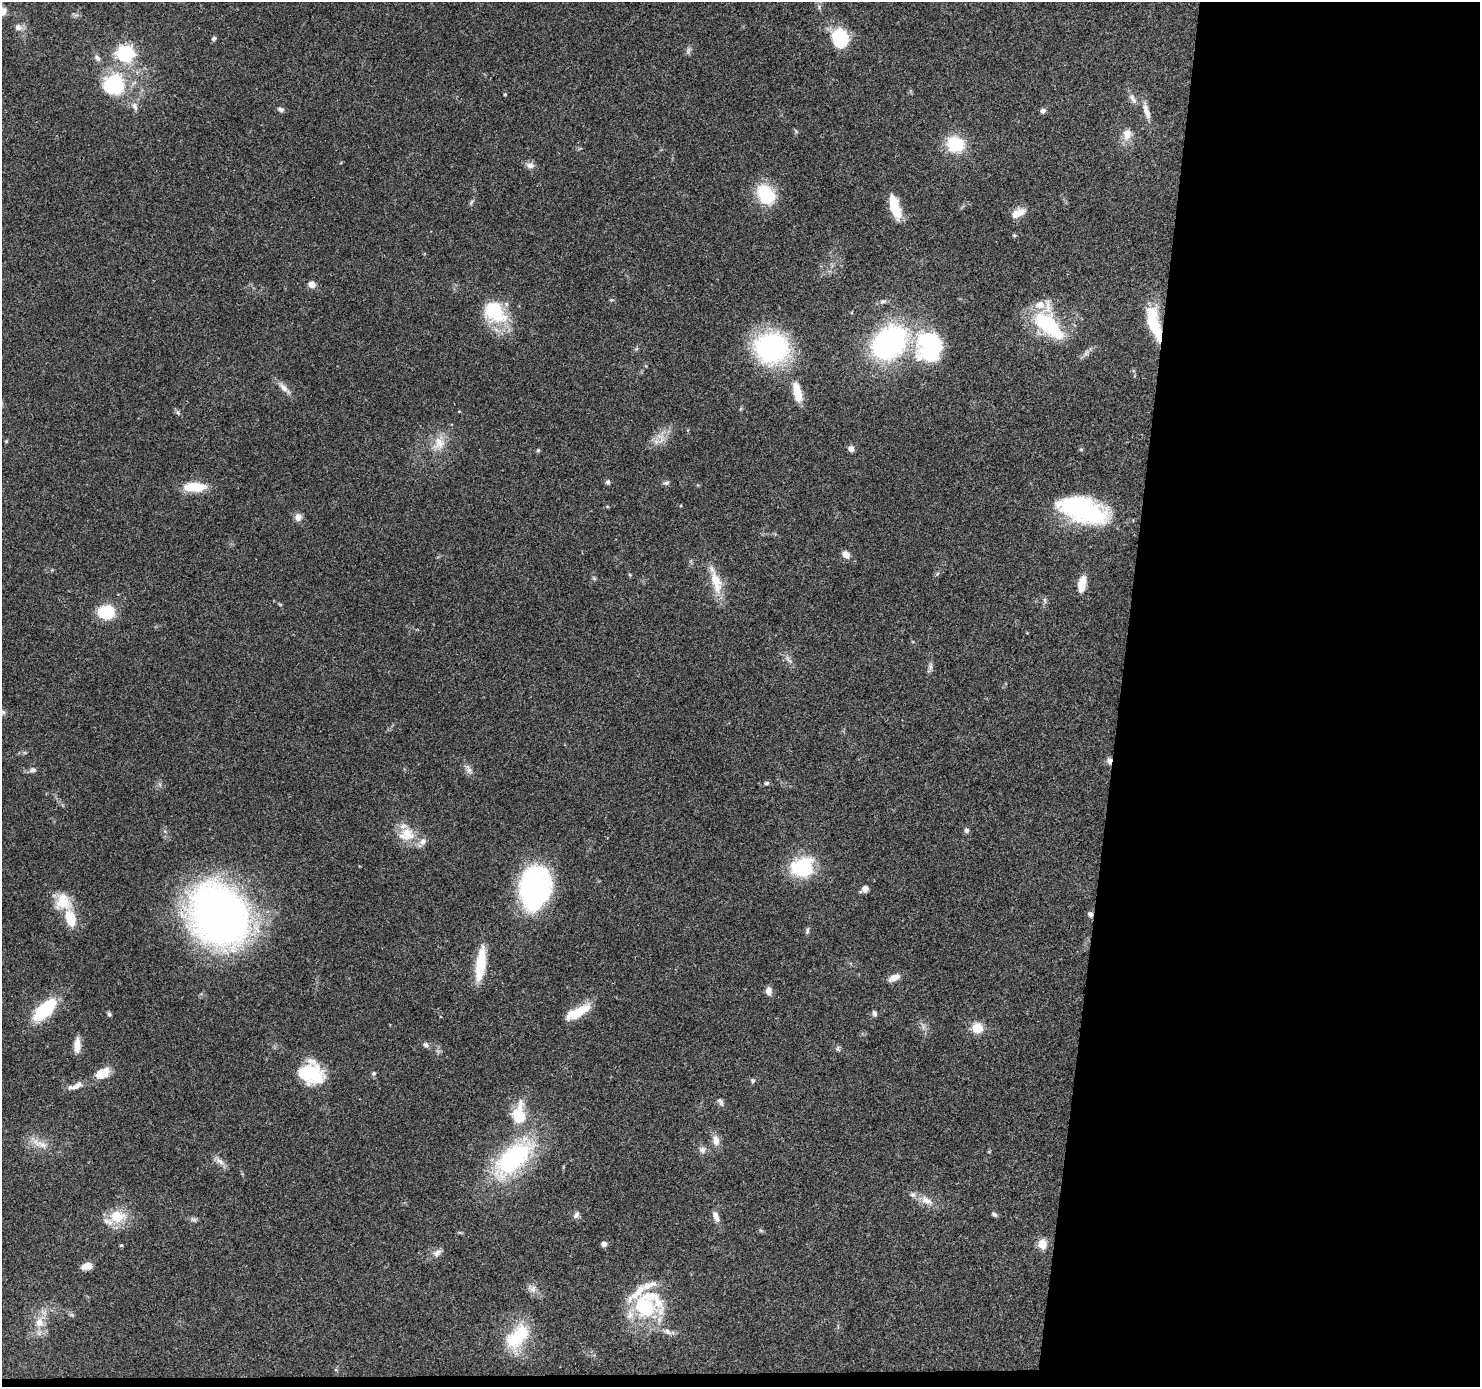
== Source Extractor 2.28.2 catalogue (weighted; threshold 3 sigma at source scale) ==
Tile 9 of 3 x 3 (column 3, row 3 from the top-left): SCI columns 2961-4438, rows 204-1588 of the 4440 x 4461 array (HDU 1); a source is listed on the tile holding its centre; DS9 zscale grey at full resolution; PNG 1482 x 1389 px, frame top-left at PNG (2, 2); no overlay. Shown black and unused: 25% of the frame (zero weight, under 3 of 4 exposures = <1% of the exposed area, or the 3 px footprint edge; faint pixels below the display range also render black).
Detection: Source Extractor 2.28.2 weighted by HDU 2 'WHT'; one run over the whole footprint, this tile lists its part. Background 0.0572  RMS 0.0051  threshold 0.023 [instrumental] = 3 sigma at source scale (4.5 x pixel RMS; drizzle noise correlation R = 1.50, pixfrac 1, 0.05/0.05 arcsec/px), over >= 5 px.
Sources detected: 120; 1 inside a brighter object's white glare — not listed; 12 inside a brighter listed object's ellipse — not listed separately; the other 107 listed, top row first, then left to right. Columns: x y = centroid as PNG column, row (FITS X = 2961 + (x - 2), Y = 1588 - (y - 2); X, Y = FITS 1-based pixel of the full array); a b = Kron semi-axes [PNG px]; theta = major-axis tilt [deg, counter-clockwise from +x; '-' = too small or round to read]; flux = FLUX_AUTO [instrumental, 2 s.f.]
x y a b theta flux
18 27 9 8 - 2.7
214 38 5 5 - 1.2
840 38 18 16 -61 27
688 51 10 5 69 1.3
125 53 7 6 - 160
97 58 10 6 -51 1.8
113 84 23 22 - 38
505 94 4 3 - 0.54
1133 99 15 7 -60 2.7
135 106 12 7 -68 2.5
281 109 9 6 -27 1.6
1043 111 6 6 - 1.7
1146 111 24 7 -73 4.7
1127 134 14 10 83 5.3
955 144 16 14 -26 23
530 165 11 8 -7 2.5
766 194 21 15 -55 26
471 202 9 4 55 0.99
895 207 27 10 -73 13
1019 213 21 8 26 4.5
1014 235 5 5 - 0.66
312 284 8 7 - 3.6
883 301 11 5 17 1.4
495 312 33 24 -44 28
1047 324 38 19 -41 41
1154 324 39 12 -75 23
890 342 28 22 42 120
929 346 36 31 87 48
772 348 28 24 -6 96
284 388 22 7 -45 3.8
797 392 25 9 -77 11
459 411 4 3 - 0.37
178 412 8 5 -51 1.2
661 438 16 9 -78 4.8
439 443 20 17 73 9.2
851 449 8 7 - 2.1
1081 449 6 4 -1 0.58
538 450 5 4 - 0.69
608 482 7 5 -63 1.2
666 483 9 5 10 1.2
195 487 22 9 -1 15
1083 510 47 21 -19 83
298 517 10 9 - 3.1
846 554 9 8 - 3.6
630 575 6 3 -71 0.55
594 578 7 4 -45 0.73
716 582 34 12 -74 12
1082 584 17 8 78 7.9
1044 600 7 4 -89 1
280 604 6 3 -19 0.52
106 612 16 13 5 20
788 659 14 5 -46 2.1
930 667 12 5 86 1.8
3 712 6 6 - 1.1
1109 761 10 6 -84 1.8
469 769 14 7 -61 2.5
33 770 8 6 8 1.8
766 783 7 5 3 1
966 830 7 6 - 1.3
408 833 25 14 -36 11
802 867 23 18 17 35
534 888 33 23 85 130
865 889 10 7 38 2.8
63 902 23 20 -52 13
1090 914 7 6 - 1.8
219 915 56 44 -56 310
807 931 9 5 78 1.1
480 964 35 9 82 22
894 977 13 7 23 4.5
769 991 10 7 -86 2.8
45 1009 32 14 44 25
578 1012 31 10 28 14
874 1013 8 5 -78 1.5
109 1014 7 4 -67 0.91
977 1028 14 14 - 7.1
77 1045 18 7 88 4.9
426 1045 8 7 - 1.6
838 1049 7 5 -76 1.1
374 1073 6 5 - 0.85
102 1074 15 9 28 10
310 1074 34 19 -26 22
753 1081 6 5 - 0.92
77 1086 20 8 29 4.1
720 1102 12 6 -64 1.7
520 1117 20 14 50 10
716 1140 14 9 -79 4.3
40 1144 29 9 -22 6.9
702 1150 9 8 - 2.3
513 1158 62 28 45 66
219 1161 17 7 -36 3
926 1200 20 9 -30 5.7
994 1214 7 5 -38 1.2
576 1215 10 6 54 1.8
118 1216 23 17 0 13
716 1216 13 7 -69 3.5
193 1219 10 5 -13 1.4
761 1231 6 4 -19 0.73
604 1244 5 5 - 2.4
1042 1244 11 9 -84 6.1
121 1245 4 4 - 0.58
437 1252 14 8 42 2.9
87 1266 12 7 12 4
532 1289 13 10 -25 3.4
647 1305 38 32 6 44
72 1315 7 4 -18 0.86
39 1322 15 11 85 7.1
518 1336 32 18 49 28
Overlapping masked pixels (flux is a lower limit): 4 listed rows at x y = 1154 324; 1109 761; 1090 914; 219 915